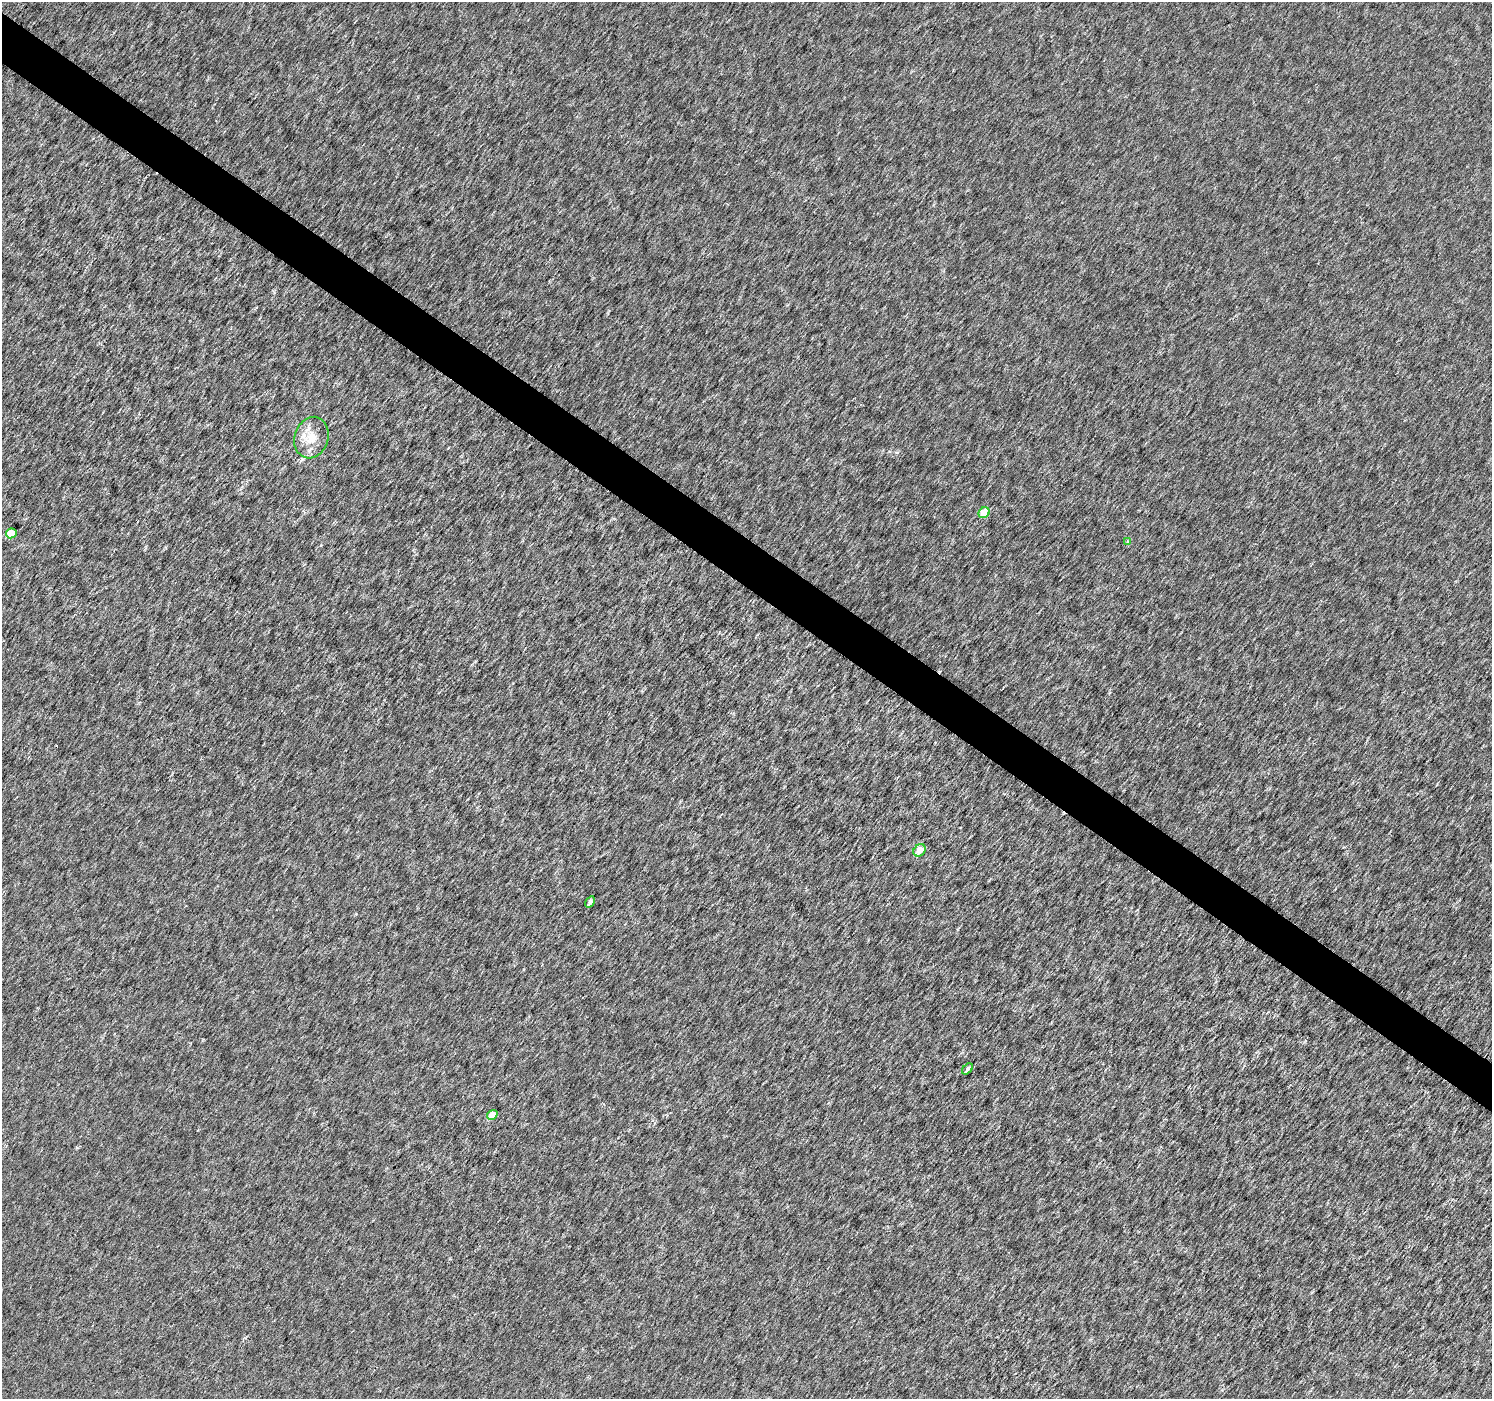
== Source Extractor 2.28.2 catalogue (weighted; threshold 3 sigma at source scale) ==
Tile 11 of 4 x 4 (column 3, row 3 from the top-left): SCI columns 2989-4478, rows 1642-3038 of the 5969 x 6009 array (HDU 1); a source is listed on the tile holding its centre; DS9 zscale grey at full resolution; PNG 1494 x 1401 px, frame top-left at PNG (2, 2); each listed source drawn as its Kron ellipse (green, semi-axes under 4 px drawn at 4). Shown black and unused: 4% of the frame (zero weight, under 3 of 6 exposures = <1% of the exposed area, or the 3 px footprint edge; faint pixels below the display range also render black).
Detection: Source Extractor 2.28.2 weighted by HDU 2 'WHT'; one run over the whole footprint, this tile lists its part. Background 2.44e-04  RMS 0.0019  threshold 0.00763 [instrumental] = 3 sigma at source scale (4.09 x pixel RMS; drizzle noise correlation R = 1.36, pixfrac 0.8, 0.0396/0.0396 arcsec/px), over >= 5 px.
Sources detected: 9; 1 inside a brighter listed object's ellipse — not listed separately; the other 8 listed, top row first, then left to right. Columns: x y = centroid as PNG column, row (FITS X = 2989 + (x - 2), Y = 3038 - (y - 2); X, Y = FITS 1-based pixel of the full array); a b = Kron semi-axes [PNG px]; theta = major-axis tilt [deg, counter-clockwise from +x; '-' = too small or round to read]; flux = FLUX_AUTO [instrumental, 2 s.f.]
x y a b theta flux
311 438 21 16 72 3.3
984 513 6 5 - 2.7
11 533 5 4 - 3.3
1128 541 4 4 - 0.28
920 850 7 5 43 2.1
590 902 6 3 58 0.59
967 1069 6 4 47 0.45
492 1115 5 4 - 2.7